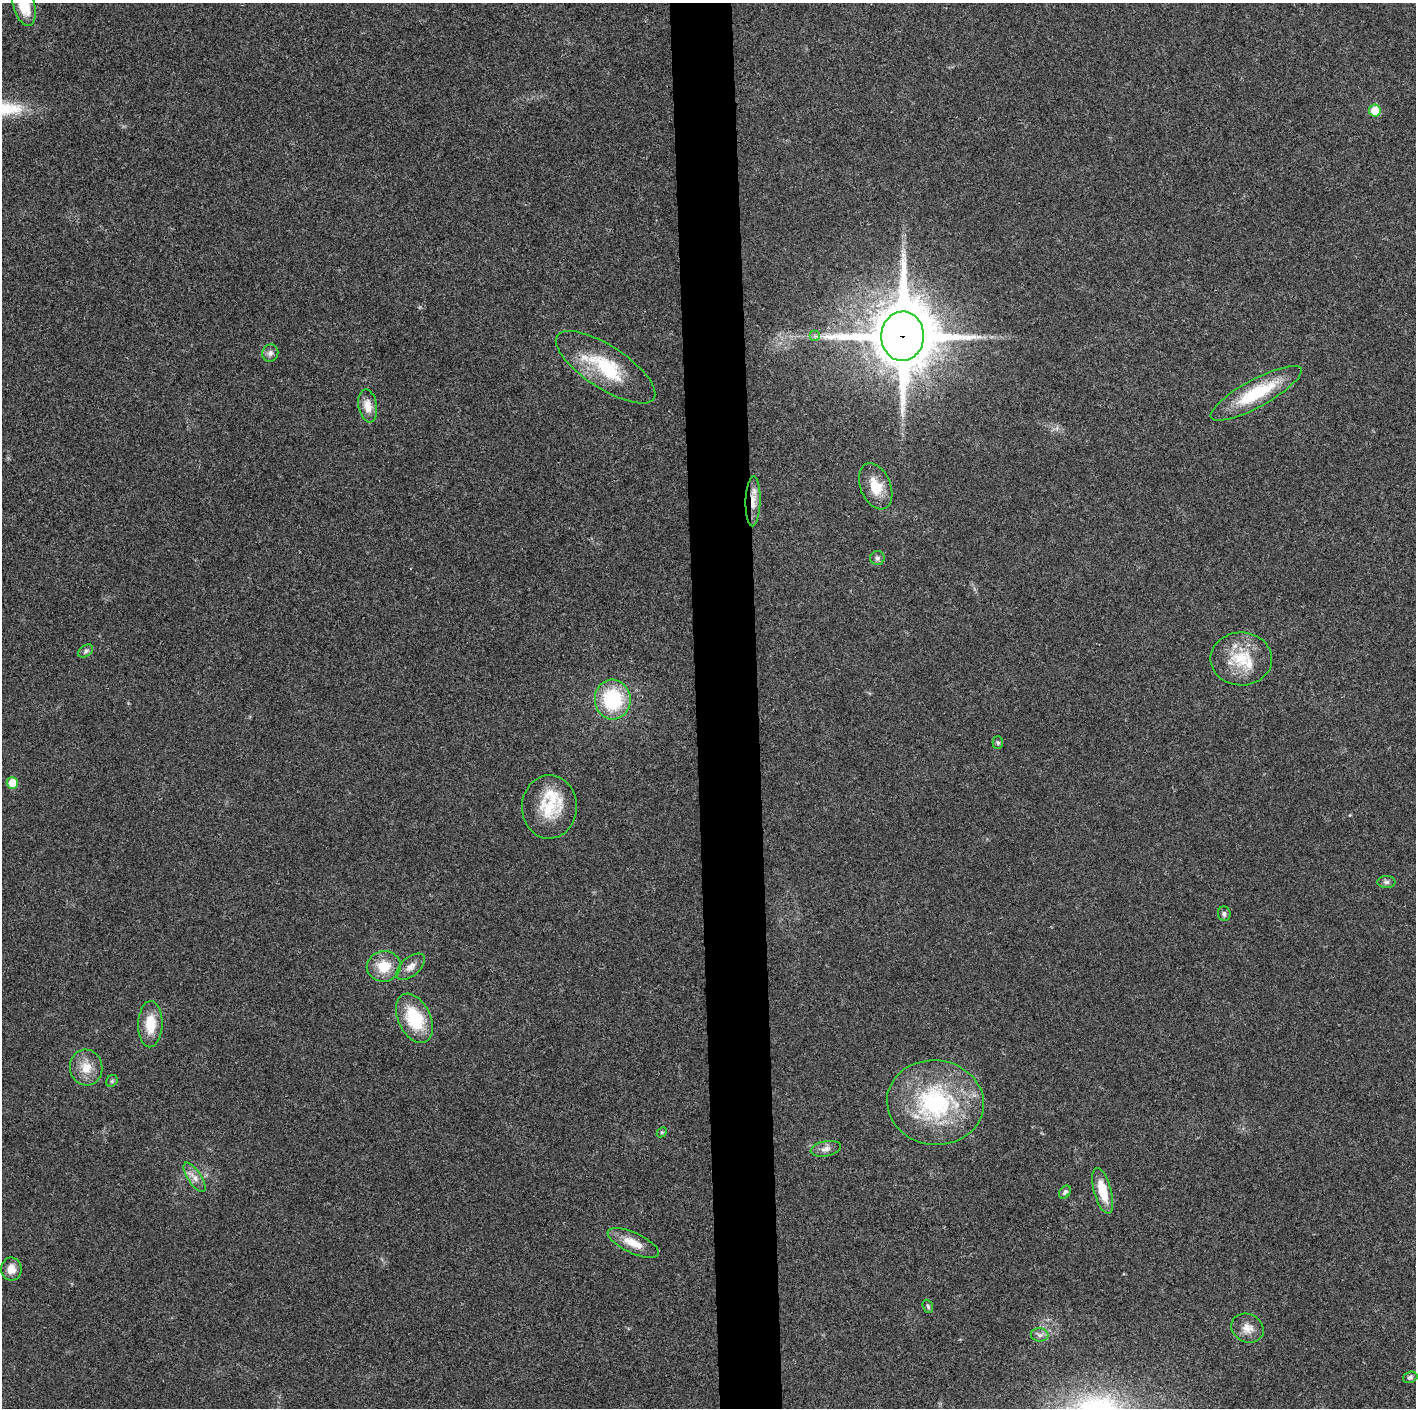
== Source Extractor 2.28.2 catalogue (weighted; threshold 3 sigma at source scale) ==
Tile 5 of 3 x 3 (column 2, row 2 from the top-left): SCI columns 1414-2827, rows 1411-2816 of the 4241 x 4224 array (HDU 1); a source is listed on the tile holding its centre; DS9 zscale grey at full resolution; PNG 1418 x 1410 px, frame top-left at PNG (2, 3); each listed source drawn as its Kron ellipse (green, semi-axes under 4 px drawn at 4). Shown black and unused: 4% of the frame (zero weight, under 3 of 4 exposures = <1% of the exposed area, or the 3 px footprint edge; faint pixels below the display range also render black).
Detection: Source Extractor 2.28.2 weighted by HDU 2 'WHT'; one run over the whole footprint, this tile lists its part. Background 0.0194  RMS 0.0039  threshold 0.0175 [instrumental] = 3 sigma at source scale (4.5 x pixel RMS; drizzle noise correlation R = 1.50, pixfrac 1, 0.05/0.05 arcsec/px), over >= 5 px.
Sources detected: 38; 1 inside a brighter listed object's ellipse — not listed separately; the other 37 listed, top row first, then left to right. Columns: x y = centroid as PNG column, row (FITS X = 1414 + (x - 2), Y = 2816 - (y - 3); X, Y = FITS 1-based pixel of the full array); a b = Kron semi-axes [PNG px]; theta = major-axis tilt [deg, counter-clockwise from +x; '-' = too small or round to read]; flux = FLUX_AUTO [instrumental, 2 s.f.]
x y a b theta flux
24 3 24 11 -75 13
1375 111 6 6 - 8.1
815 336 5 5 - 0.85
902 336 24 21 87 2900
270 353 9 8 - 1.5
606 367 58 21 -33 25
1256 393 51 13 29 22
368 406 17 9 -80 4.3
876 486 24 15 -67 8.7
753 501 25 7 88 4.9
877 558 7 7 - 1
86 651 8 5 37 1
1241 659 31 26 -1 16
613 700 20 18 -85 27
998 743 6 5 - 0.71
12 783 6 5 - 7.5
549 807 32 27 88 16
1386 882 9 6 0 1.1
1224 914 7 6 - 1
384 966 17 15 11 8.9
411 967 17 9 40 3
414 1018 26 16 -64 19
150 1024 23 12 89 9.3
86 1068 18 16 -83 6.8
112 1081 6 5 - 0.68
935 1102 48 42 -7 55
662 1132 6 4 43 0.52
826 1149 15 7 12 2.2
194 1177 17 6 -56 2.9
1103 1191 24 8 -74 9.8
1065 1192 7 5 51 1.1
633 1243 28 10 -25 6.9
11 1269 11 10 - 4.1
928 1306 7 5 -69 0.66
1247 1328 17 14 -25 4.4
1040 1335 9 6 -1 1.4
1410 1377 7 5 19 0.89
Overlapping masked pixels (flux is a lower limit): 2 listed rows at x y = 902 336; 753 501
Isophote crosses this tile's border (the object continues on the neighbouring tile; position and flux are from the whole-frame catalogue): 1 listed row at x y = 24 3